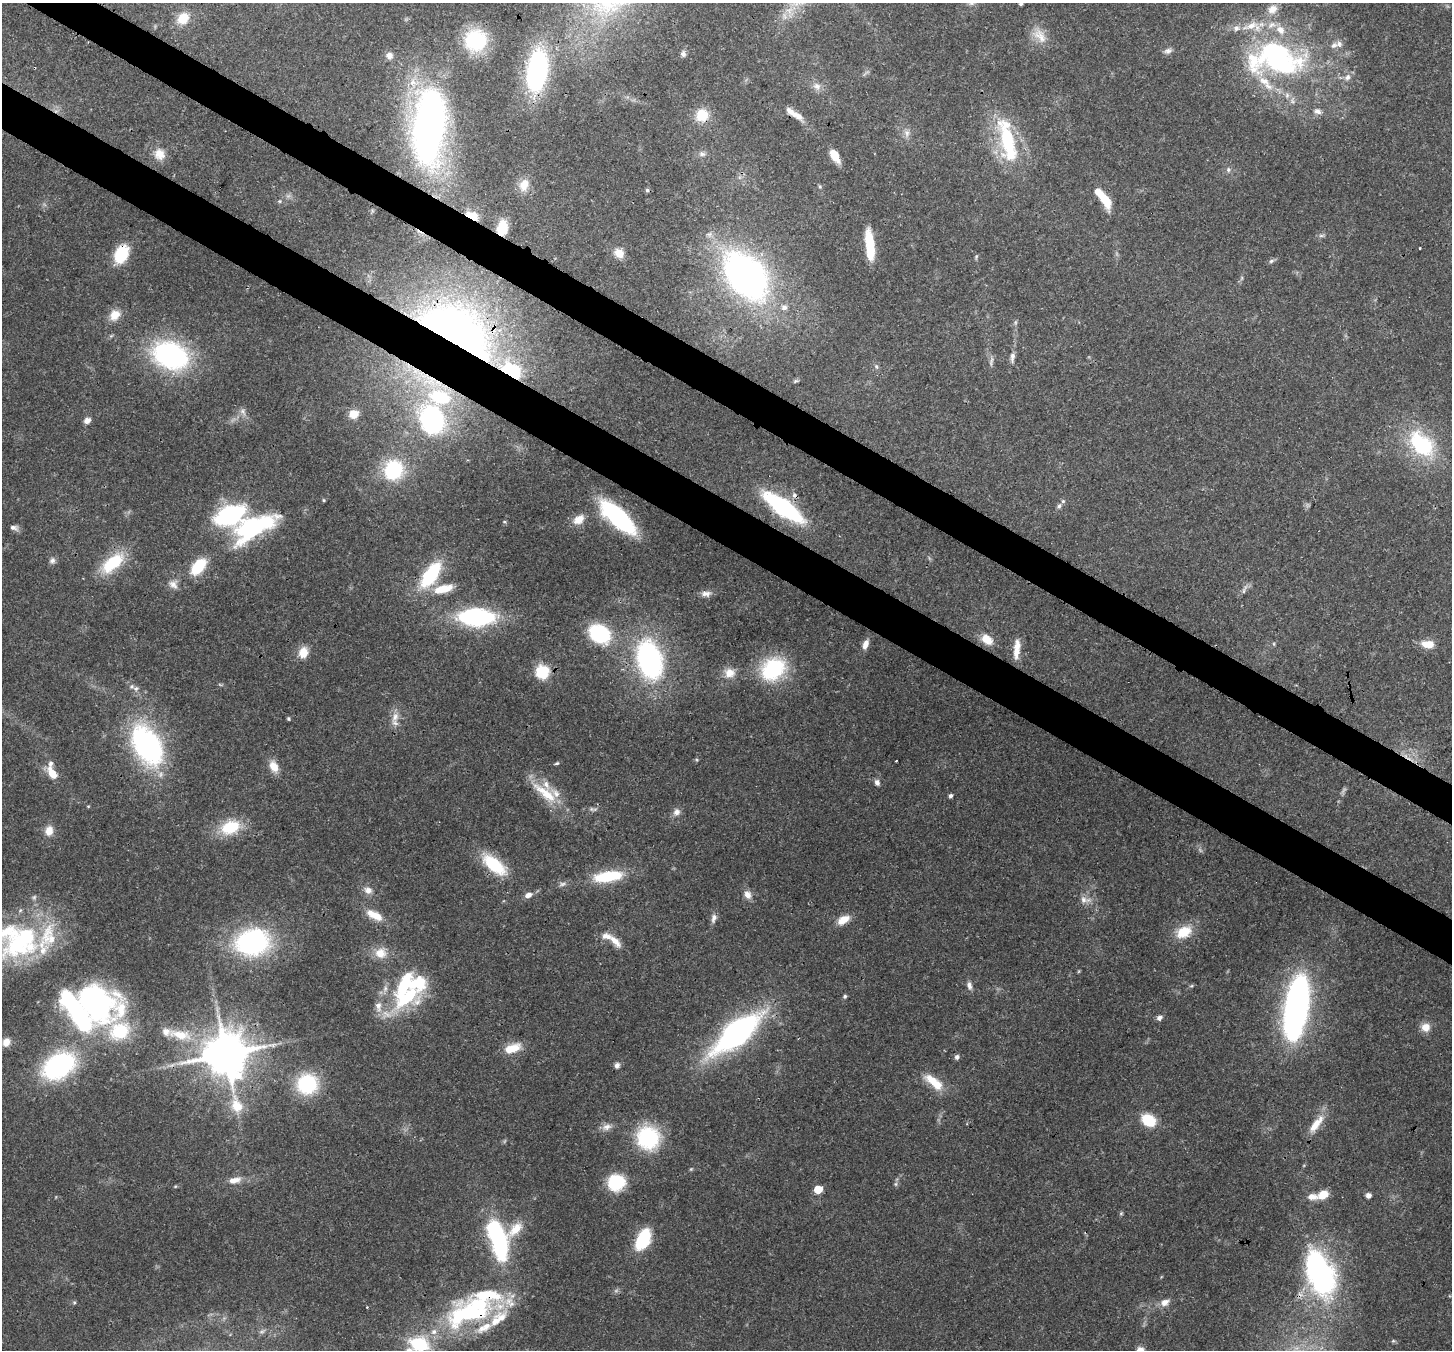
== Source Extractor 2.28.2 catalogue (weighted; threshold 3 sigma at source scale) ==
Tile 11 of 4 x 4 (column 3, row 3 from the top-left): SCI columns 2969-4418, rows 1703-3050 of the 5932 x 6037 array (HDU 1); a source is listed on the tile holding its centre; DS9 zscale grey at full resolution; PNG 1454 x 1352 px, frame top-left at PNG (2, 3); no overlay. Shown black and unused: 6% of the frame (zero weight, under 3 of 4 exposures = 7% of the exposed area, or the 3 px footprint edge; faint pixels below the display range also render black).
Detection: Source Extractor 2.28.2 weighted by HDU 2 'WHT'; one run over the whole footprint, this tile lists its part. Background 0.103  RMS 0.004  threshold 0.0179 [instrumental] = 3 sigma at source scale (4.5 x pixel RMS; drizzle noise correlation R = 1.50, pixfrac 1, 0.0396/0.0396 arcsec/px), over >= 5 px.
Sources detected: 200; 4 too faint to see at this stretch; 8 inside a brighter object's white glare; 1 cosmic-ray / hot-pixel residue — not listed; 32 inside a brighter listed object's ellipse — not listed separately; the other 155 listed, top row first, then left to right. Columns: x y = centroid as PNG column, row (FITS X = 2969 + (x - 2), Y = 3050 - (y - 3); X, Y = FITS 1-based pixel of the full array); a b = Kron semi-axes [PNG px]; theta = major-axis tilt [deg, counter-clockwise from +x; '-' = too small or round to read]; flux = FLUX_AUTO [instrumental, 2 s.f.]
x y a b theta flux
1021 4 4 4 - 0.89
183 18 16 13 42 7.8
1039 35 26 14 -46 6.7
476 40 22 22 - 30
1168 51 11 7 14 1.8
683 54 8 7 - 1.4
389 56 9 8 - 2.6
1277 58 77 47 -18 100
537 71 48 23 82 56
817 86 13 10 -43 2.9
1317 111 11 8 -12 2.1
791 112 23 8 -40 3.6
702 115 14 13 - 10
429 127 54 23 85 280
907 133 12 7 -88 2.2
1007 140 41 21 -80 30
159 154 16 15 - 5.7
702 154 10 7 -7 1.7
834 155 12 7 -62 8.4
1228 170 7 7 - 1.2
524 185 16 12 72 5.7
820 186 6 4 -69 0.59
647 190 5 5 - 0.74
1105 200 21 8 -60 10
279 201 6 5 - 0.64
472 216 9 5 -23 31
502 228 15 10 80 9.8
1321 236 9 4 0 0.91
870 245 30 8 -84 16
1420 248 3 2 - 0.48
619 253 12 10 -45 4.6
121 254 19 13 63 16
976 257 7 4 89 0.58
1271 261 7 5 46 0.88
746 276 60 38 -50 150
1242 278 6 4 89 0.67
115 315 15 12 49 5.5
1016 322 6 4 71 0.65
456 330 98 52 -31 250
170 355 41 29 -19 68
1012 357 15 6 87 2.1
991 361 15 5 78 1.4
876 366 7 6 - 1
423 375 27 9 -29 12
795 381 8 4 26 0.77
243 412 12 8 -62 2.2
354 414 10 8 25 5.6
87 420 9 7 31 2
432 420 28 23 -65 63
1421 444 28 18 -44 41
394 470 22 21 - 30
794 495 8 7 - 1.8
324 500 4 3 - 0.53
1059 506 8 5 59 1.2
783 507 32 11 -36 75
230 515 22 13 23 66
618 517 29 11 -43 72
579 519 14 10 35 4.6
504 522 5 3 - 0.41
253 527 57 24 27 48
14 528 11 6 -16 1.8
52 561 9 8 - 1.6
112 563 31 14 41 20
198 567 15 9 49 19
431 575 29 12 56 31
173 584 13 11 -48 3
443 589 27 10 15 8.4
1244 589 16 4 67 1.5
706 594 14 7 -1 2.3
476 617 32 15 -2 58
599 633 18 14 -31 36
987 639 16 11 -38 5.9
865 644 11 6 68 3.1
1274 644 6 4 -89 0.49
1428 644 17 10 -6 5.6
1017 649 28 8 85 5.8
303 652 13 11 73 5.6
649 660 36 23 -76 82
773 669 24 19 38 39
542 672 6 6 - 65
729 673 14 12 -5 5.2
136 689 9 7 30 1.7
395 717 16 10 69 4.1
288 719 4 4 - 0.6
147 745 43 25 -62 82
896 761 3 2 - 0.32
50 763 9 7 74 1.6
557 763 7 4 17 0.63
274 766 15 9 -66 5.1
52 773 11 6 -56 7.9
877 782 8 7 - 1.5
545 793 45 13 -39 13
950 796 4 4 - 1.3
591 809 7 5 -35 0.97
676 812 10 9 - 2.3
230 827 23 15 20 18
49 831 13 10 78 4
494 865 26 12 -39 23
608 876 26 9 8 25
368 890 11 10 - 2.9
747 894 12 9 -65 2.8
528 895 8 6 21 2.6
34 897 7 5 68 0.91
1085 900 19 9 -8 3.5
374 915 24 10 -27 7
714 918 13 7 76 1.9
843 920 14 8 29 5.7
1184 932 20 14 26 9.9
615 941 20 8 -47 4.4
252 942 30 23 9 79
14 947 53 32 29 50
381 953 16 14 12 6.3
969 985 11 6 -78 2
1191 986 6 4 17 0.56
845 996 5 4 - 0.74
406 997 45 24 31 36
92 1000 75 36 -43 71
1296 1007 52 18 81 170
76 1011 44 17 -55 96
1159 1018 7 5 42 1.7
1425 1027 11 10 - 4.2
737 1033 38 15 40 150
180 1035 33 12 -10 12
6 1042 10 8 60 3.8
512 1048 20 9 20 8.4
226 1054 16 14 -89 1700
957 1057 6 5 - 1.3
617 1065 5 5 - 2.2
59 1066 27 18 32 76
934 1082 29 11 -38 9.3
307 1084 20 19 - 31
1148 1120 15 11 -28 12
1316 1124 30 10 52 7.1
606 1127 14 9 15 2.8
648 1138 22 21 - 37
234 1180 18 8 12 4.2
616 1182 12 11 - 31
896 1184 6 6 - 0.79
175 1186 5 4 - 0.43
818 1189 5 5 - 12
1323 1195 11 8 30 6.1
1368 1195 4 4 - 2.5
1312 1197 14 8 -3 3.3
1121 1213 6 5 - 0.57
515 1229 27 12 48 8.1
497 1239 36 13 -73 73
643 1239 23 12 63 21
1319 1272 54 28 -70 90
1165 1302 11 8 26 3.1
74 1303 6 4 0 0.58
367 1307 2 2 - 0.29
470 1312 87 23 6 46
1393 1341 5 4 - 0.5
419 1344 24 17 -16 22
1140 1350 8 7 - 3.3
Overlapping masked pixels (flux is a lower limit): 15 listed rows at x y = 537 71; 791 112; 702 115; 472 216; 502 228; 121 254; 456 330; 423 375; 432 420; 794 495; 783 507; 494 865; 226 1054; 1319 1272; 470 1312
Isophote crosses this tile's border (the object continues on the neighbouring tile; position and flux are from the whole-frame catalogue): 4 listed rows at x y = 1021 4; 14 947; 419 1344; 1140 1350